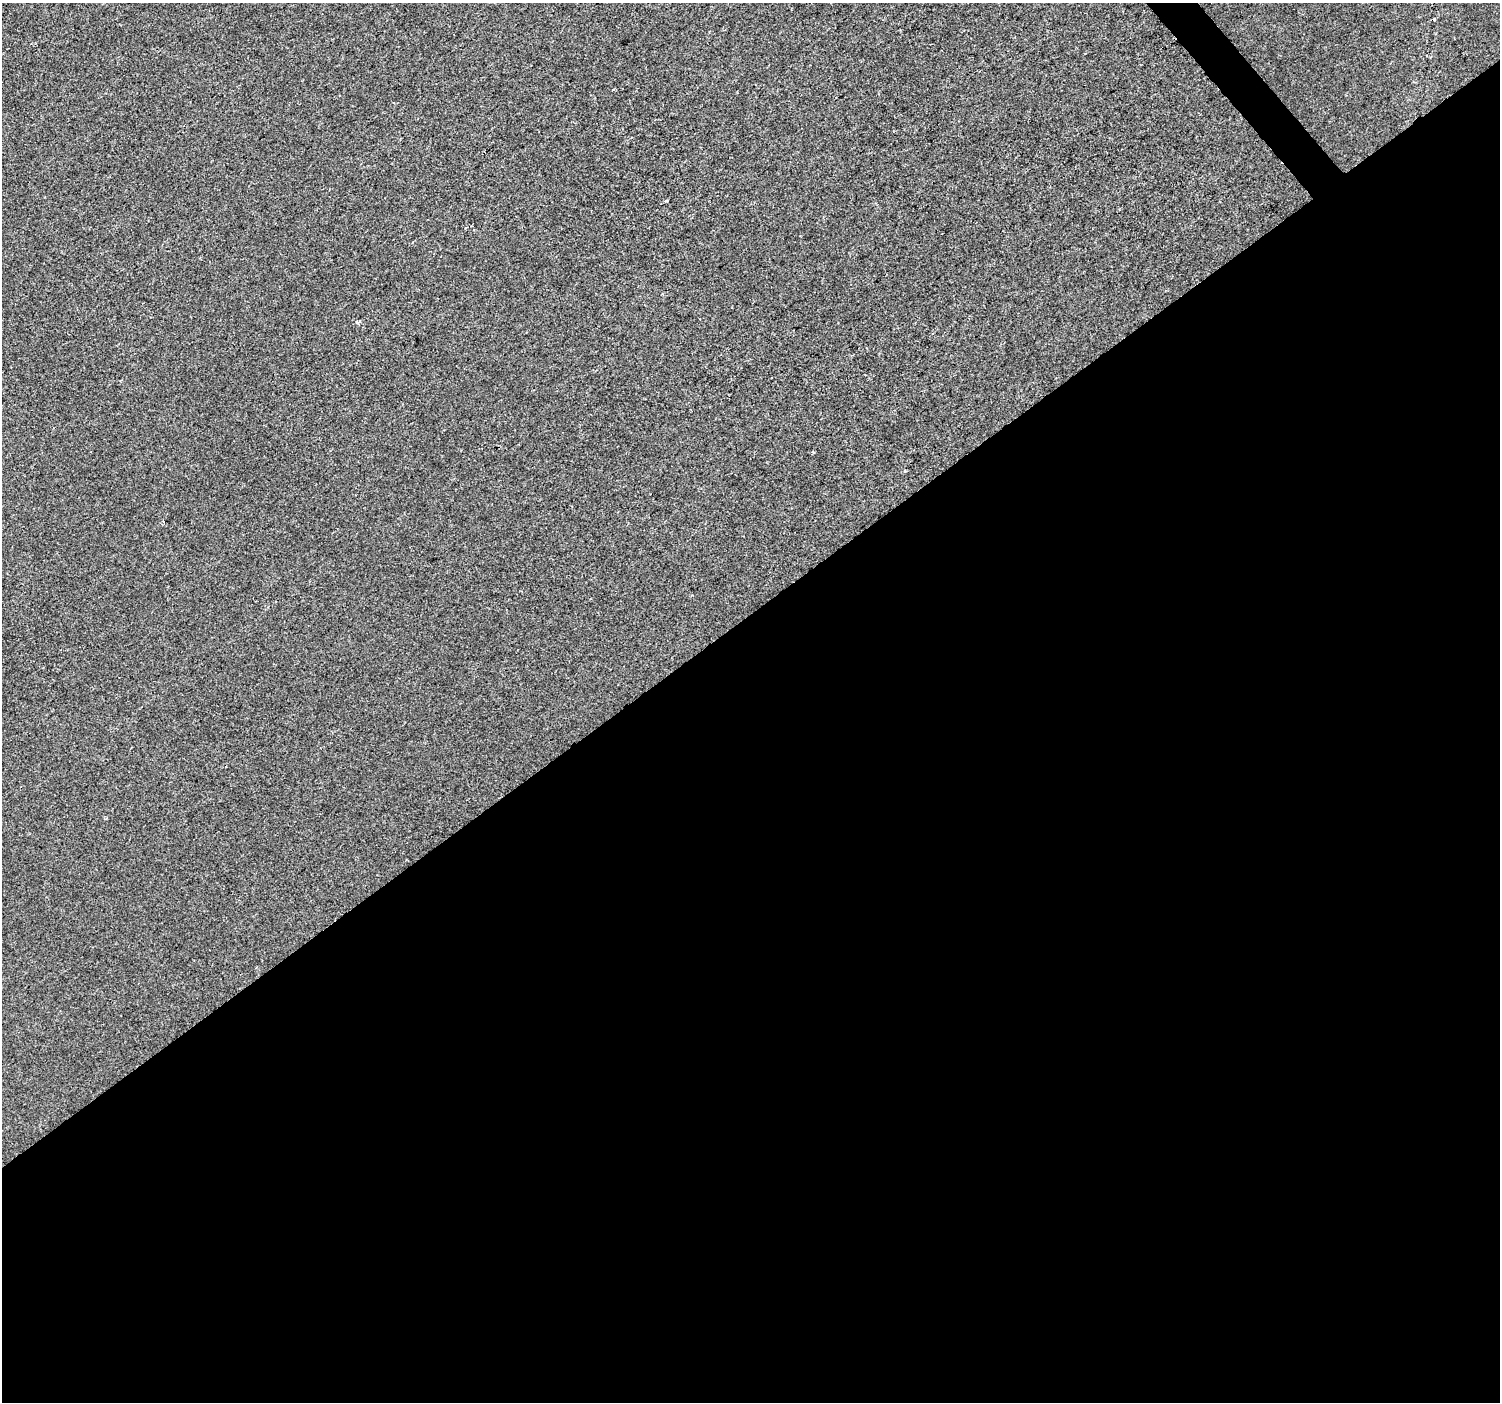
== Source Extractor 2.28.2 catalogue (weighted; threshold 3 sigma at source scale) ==
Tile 15 of 4 x 4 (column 3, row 4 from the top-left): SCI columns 2998-4495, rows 202-1601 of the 5992 x 5941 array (HDU 1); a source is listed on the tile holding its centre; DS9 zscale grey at full resolution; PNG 1502 x 1404 px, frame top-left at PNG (2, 3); no overlay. Shown black and unused: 57% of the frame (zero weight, under 2 of 3 exposures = <1% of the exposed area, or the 3 px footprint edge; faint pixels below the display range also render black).
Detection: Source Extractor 2.28.2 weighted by HDU 2 'WHT'; one run over the whole footprint, this tile lists its part. Background 3.85e-05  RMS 0.0045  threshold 0.0203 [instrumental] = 3 sigma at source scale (4.5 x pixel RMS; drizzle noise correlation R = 1.50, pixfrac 1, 0.0396/0.0396 arcsec/px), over >= 5 px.
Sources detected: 5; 1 cosmic-ray / hot-pixel residue — not listed; the other 4 listed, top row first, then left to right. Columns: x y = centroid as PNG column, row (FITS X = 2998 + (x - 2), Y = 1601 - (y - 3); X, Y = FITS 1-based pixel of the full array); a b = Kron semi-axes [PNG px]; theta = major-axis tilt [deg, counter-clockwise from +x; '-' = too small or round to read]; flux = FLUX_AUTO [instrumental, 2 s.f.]
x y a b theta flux
666 201 3 3 - 1.2
357 322 5 4 - 1
905 471 3 3 - 1.4
163 522 3 3 - 0.68